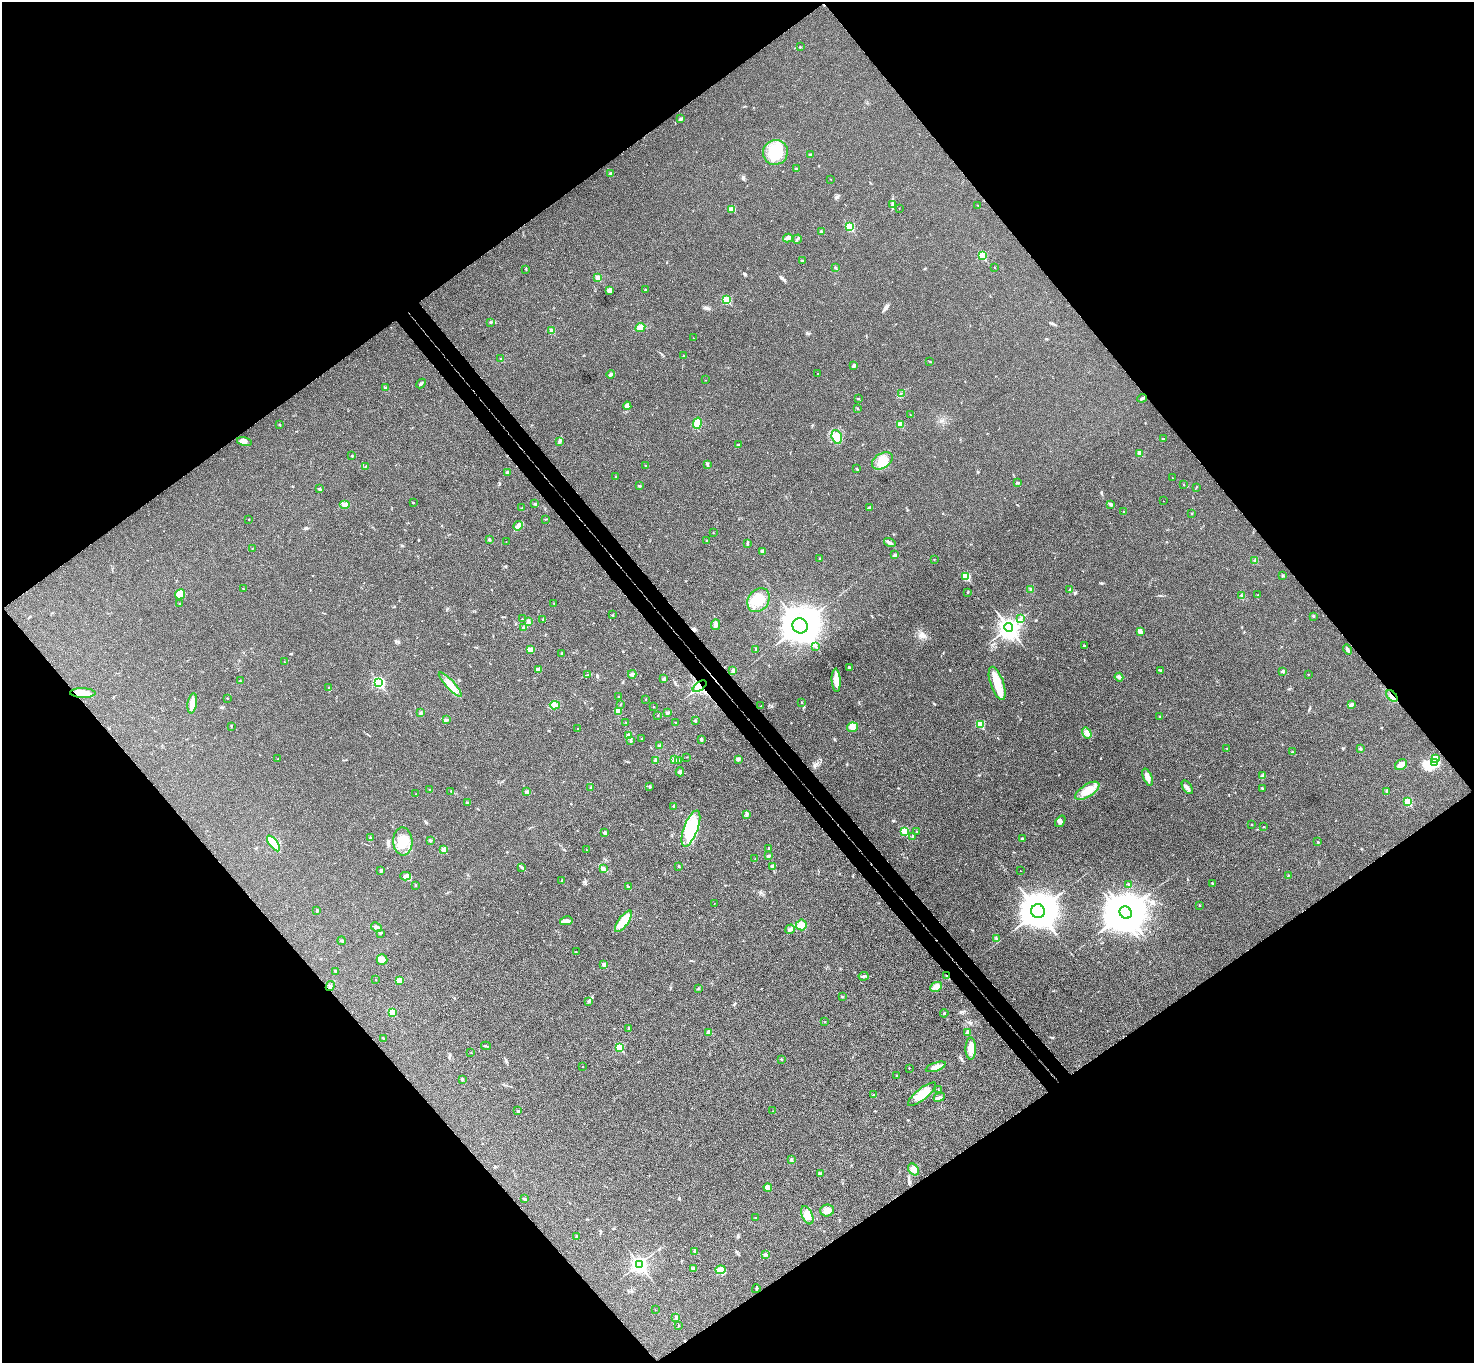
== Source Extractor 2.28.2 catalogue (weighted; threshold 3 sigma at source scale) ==
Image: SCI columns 52-5939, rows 334-5777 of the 5987 x 5973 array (HDU 1 of 3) = the unmasked area's bounding box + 8 px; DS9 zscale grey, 4 x 4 block average (1 PNG px = mean of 4 x 4 image px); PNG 1476 x 1365 px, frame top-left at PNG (2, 2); each listed source drawn as its Kron ellipse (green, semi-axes under 4 px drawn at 4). Shown black and unused: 51% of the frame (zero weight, under 3 of 4 exposures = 6% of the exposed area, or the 3 px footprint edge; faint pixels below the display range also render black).
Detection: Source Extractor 2.28.2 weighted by HDU 2 'WHT'. Background 0.0245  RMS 0.0061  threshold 0.0275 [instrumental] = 3 sigma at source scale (4.5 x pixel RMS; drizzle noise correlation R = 1.50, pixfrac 1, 0.05/0.05 arcsec/px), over >= 5 px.
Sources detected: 316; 4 inside a brighter object's white glare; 5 cosmic-ray / hot-pixel residue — neither listed nor drawn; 3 coinciding with a brighter row at this scale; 8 inside a brighter listed object's ellipse — not listed separately; the other 296 listed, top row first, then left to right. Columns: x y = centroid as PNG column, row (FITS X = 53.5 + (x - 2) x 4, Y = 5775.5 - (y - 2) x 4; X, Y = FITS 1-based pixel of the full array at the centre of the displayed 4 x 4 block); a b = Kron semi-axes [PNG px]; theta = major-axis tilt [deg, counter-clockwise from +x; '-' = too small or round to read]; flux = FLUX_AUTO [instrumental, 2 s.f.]
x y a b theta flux
800 47 2 2 - 2.3
681 119 3 2 - 4.9
775 152 12 12 - 110
810 155 3 2 - 3
796 169 2 2 - 4.7
611 173 2 2 - 12
830 179 2 2 - 0.81
892 205 3 2 - 3.8
978 206 2 2 - 0.94
899 208 2 2 - 0.88
731 210 2 2 - 2
850 227 2 2 - 190
821 232 2 2 - 18
788 238 5 3 - 8.3
797 239 4 2 - 4.6
982 255 2 2 - 160
802 261 2 2 - 6.7
994 267 2 2 - 1.5
835 268 2 2 - 1.8
526 270 2 2 - 1.4
598 278 2 2 - 65
610 290 4 3 - 17
645 290 2 2 - 2.3
727 300 2 2 - 170
490 323 2 2 - 1.4
640 327 5 4 - 20
552 331 2 2 - 44
693 338 2 2 - 0.9
684 355 2 2 - 1.7
501 359 2 2 - 1.4
930 361 2 2 - 1.9
853 366 4 3 - 5.6
610 374 4 2 - 7.3
818 374 2 2 - 2.6
705 380 2 2 - 1.1
421 383 5 2 - 4.9
386 388 2 2 - 1.9
901 393 2 2 - 1.7
1142 398 5 2 - 6.5
859 399 2 2 - 1.2
627 406 4 3 - 10
858 408 2 2 - 1.2
911 415 2 2 - 0.98
697 423 5 4 - 44
900 424 2 2 - 74
279 425 3 2 - 2.2
837 437 7 5 -72 23
1163 439 3 2 - 3.6
559 441 3 2 - 2.1
244 442 7 4 -14 20
738 445 2 2 - 2
1140 453 2 2 - 40
352 456 2 2 - 2.7
882 461 11 7 33 42
707 464 2 2 - 8.1
365 466 2 2 - 1
646 466 2 2 - 6.7
857 469 3 2 - 3.4
507 472 3 3 - 5.7
616 476 2 2 - 1.4
1172 478 2 2 - 0.71
1017 483 4 2 - 3.9
1184 485 2 2 - 1.1
639 486 2 2 - 3
1196 487 3 2 - 1.6
319 489 3 2 - 3.7
1163 501 2 2 - 0.69
413 503 2 2 - 1.6
535 504 3 2 - 4.5
345 505 5 3 - 8.3
1111 505 3 2 - 3.2
869 507 3 2 - 3.7
521 508 2 2 - 0.87
1123 512 2 2 - 1.4
1191 513 2 2 - 1.6
249 519 2 2 - 1.5
545 519 2 2 - 1
518 526 5 3 - 11
713 533 2 2 - 0.93
489 539 2 2 - 12
707 540 2 2 - 1.7
506 542 2 2 - 0.7
890 542 6 3 -15 7.9
747 543 3 2 - 2.6
252 548 2 2 - 1.1
762 551 4 3 - 5.7
895 555 4 2 - 5.3
820 558 2 2 - 5.6
934 559 2 2 - 0.91
1255 561 4 2 - 4.8
966 576 2 2 - 180
1283 576 2 2 - 2.2
243 589 2 2 - 1.2
1031 589 3 3 - 5.9
1070 589 3 2 - 3.4
968 592 3 2 - 1.8
180 594 5 4 - 36
1258 595 2 2 - 1.9
1242 596 3 2 - 3.8
758 600 13 10 53 63
179 604 2 2 - 1
554 604 3 2 - 2.2
612 615 2 2 - 1.2
1313 616 2 2 - 3.9
1020 618 2 2 - 2
522 619 2 2 - 1
543 619 2 2 - 1.9
528 622 4 3 - 6.9
715 625 5 4 - 10
800 626 8 7 - 8700
1009 627 4 3 - 1900
523 628 3 2 - 6.5
1140 631 3 3 - 5.7
816 646 2 2 - 1.7
1084 646 2 2 - 3.2
756 649 3 2 - 3.8
530 650 3 3 - 5.8
1348 650 5 2 - 11
562 653 2 2 - 2.3
284 662 2 2 - 1.3
849 667 3 2 - 5.1
538 670 2 2 - 17
733 671 3 2 - 5.7
1161 671 3 3 - 3.3
1283 671 3 2 - 7.1
632 674 4 3 - 9.3
588 675 2 2 - 2.1
1308 675 2 2 - 1
1119 677 4 3 - 8.4
664 679 3 2 - 4.6
836 680 11 4 -86 27
240 681 2 2 - 1.4
379 682 3 2 - 430
997 683 17 6 -71 76
450 685 16 4 -48 30
700 686 8 4 36 22
329 688 2 2 - 1.9
83 693 13 5 -2 31
1392 696 7 2 -46 8.9
619 697 2 2 - 3.6
227 698 2 2 - 2.5
645 699 2 2 - 1.4
802 702 2 2 - 2.4
192 703 10 4 81 30
621 704 2 2 - 1.6
1351 704 4 3 - 6
555 705 5 4 - 14
761 706 2 2 - 1.1
653 707 2 2 - 1.4
618 711 4 3 - 7.4
421 713 3 2 - 4.4
668 713 4 2 - 3.3
658 715 2 2 - 1.6
1160 716 2 2 - 6.2
446 720 2 2 - 1.6
695 721 2 2 - 3.1
626 722 2 2 - 0.74
675 722 2 2 - 1.4
980 724 2 2 - 120
231 726 2 2 - 1.7
852 727 6 4 11 15
577 729 2 2 - 1.1
1087 733 6 3 -58 9.6
629 736 4 3 - 10
642 739 2 2 - 2.3
701 740 3 2 - 6.4
631 741 3 2 - 3.7
660 746 3 3 - 5.2
1227 749 2 2 - 1.8
1361 749 4 2 - 3.2
1292 752 2 2 - 2
687 757 2 2 - 1.3
1435 758 2 2 - 49
278 759 2 2 - 0.83
738 759 3 3 - 5.9
674 760 4 3 - 10
678 760 2 2 - 3
655 761 3 2 - 4.2
1435 762 2 2 - 220
1401 765 6 5 - 15
680 772 4 3 - 9
1263 776 2 2 - 2.1
1147 777 9 3 -69 21
649 787 3 2 - 3
1187 787 8 3 -58 9.9
591 788 2 2 - 3.9
1262 788 3 2 - 2.9
429 789 2 2 - 1.5
451 791 2 2 - 1.7
1087 791 14 6 33 46
1387 791 4 2 - 4
527 792 3 2 - 7.4
416 794 2 2 - 0.9
1408 802 2 2 - 140
467 803 2 2 - 4
674 806 3 2 - 3.9
747 814 3 2 - 4.9
1060 821 6 3 55 8.1
1251 824 2 2 - 2
1263 827 2 2 - 1.3
691 829 19 7 69 200
905 831 2 2 - 150
916 832 2 2 - 2.7
605 833 3 3 - 11
913 836 3 2 - 3.7
371 838 3 2 - 2.5
1022 839 3 2 - 4.9
430 840 3 2 - 5.7
403 841 14 9 -86 67
1318 842 2 2 - 2.4
273 843 9 4 -53 67
769 848 2 2 - 1.9
444 850 2 2 - 56
586 850 2 2 - 1.2
769 856 3 2 - 5.8
755 859 2 2 - 1.2
679 866 3 2 - 2.4
522 867 2 2 - 2
773 867 3 3 - 5
603 869 4 3 - 14
381 870 3 2 - 4.5
1020 871 2 2 - 0.83
405 876 5 4 - 12
1288 876 2 2 - 1.2
562 881 3 2 - 3.2
1128 884 2 2 - 4.1
1212 884 2 2 - 1.3
415 885 2 2 - 4
629 887 2 2 - 1.2
714 904 2 2 - 0.81
1200 905 2 2 - 1.6
317 910 3 2 - 3.2
1038 911 7 6 - 8700
1126 912 6 5 - 6100
566 921 6 4 13 13
623 921 13 5 54 64
801 925 5 5 - 29
376 927 5 2 - 7.6
790 929 5 3 - 8.4
380 933 2 2 - 1.2
996 938 2 2 - 1.8
341 941 4 2 - 4.7
576 952 2 2 - 1.5
382 960 5 5 - 38
604 965 2 2 - 37
335 971 2 2 - 1.8
863 976 5 2 - 5.7
946 976 2 2 - 1.5
376 980 2 2 - 1.7
399 981 4 3 - 14
330 986 5 2 - 6.4
936 987 6 4 27 15
698 988 3 2 - 2.3
842 996 3 2 - 2.4
588 1001 3 2 - 3.5
392 1012 2 2 - 92
944 1013 4 2 - 3.2
825 1022 2 2 - 1.1
629 1028 4 2 - 4
968 1032 3 3 - 8.6
708 1033 4 3 - 5.7
383 1038 3 2 - 2.4
486 1046 5 2 - 2.9
619 1047 2 2 - 160
971 1048 11 5 89 34
471 1052 2 2 - 0.77
781 1059 2 2 - 5.7
583 1067 2 2 - 0.91
936 1067 10 3 19 16
909 1068 2 2 - 1.1
896 1076 2 2 - 1.2
462 1079 3 3 - 3.5
938 1089 2 2 - 1.5
922 1094 17 5 39 54
874 1095 3 2 - 3.6
939 1097 5 3 - 9
518 1111 2 2 - 8.5
773 1111 2 2 - 0.81
792 1160 3 2 - 3.6
913 1169 6 5 - 16
820 1174 4 2 - 2.9
768 1188 4 4 - 19
525 1199 3 2 - 4
827 1210 7 6 - 24
807 1215 9 5 -67 23
755 1218 2 2 - 1
576 1236 2 2 - 2.3
695 1251 2 2 - 20
765 1255 4 3 - 6.4
639 1264 4 3 - 1200
694 1268 4 3 - 8.1
720 1270 5 3 - 11
756 1289 4 2 - 2.8
655 1309 2 2 - 0.71
676 1317 3 2 - 4.3
678 1326 2 2 - 1
Overlapping masked pixels (flux is a lower limit): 3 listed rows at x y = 700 686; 1392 696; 946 976
Diffuse or blended objects may show on this block-average render without a row.